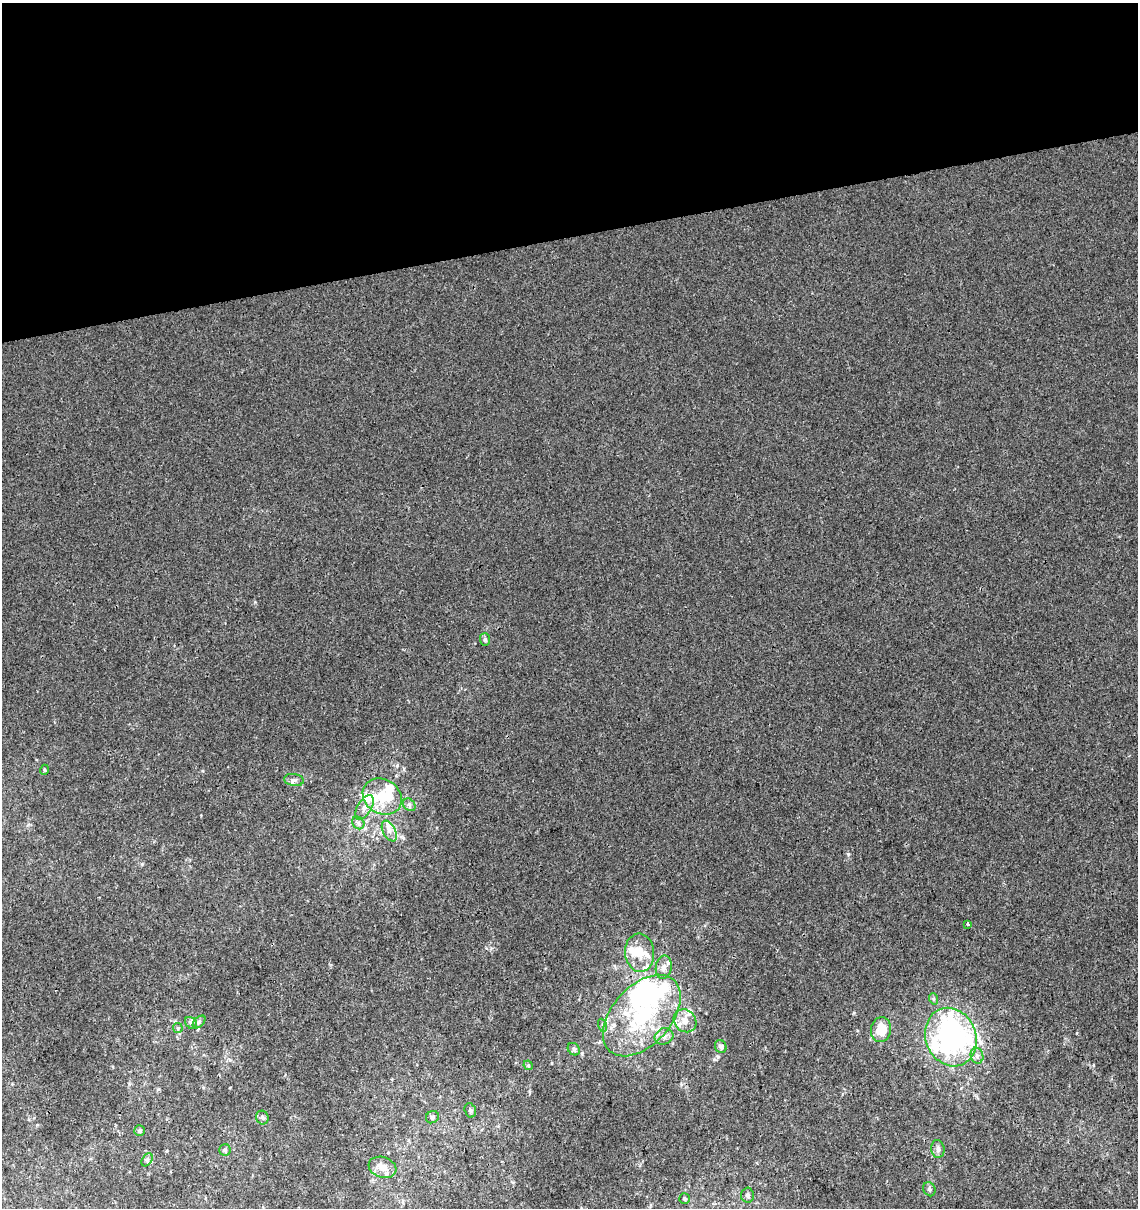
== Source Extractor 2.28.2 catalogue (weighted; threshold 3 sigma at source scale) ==
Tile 3 of 4 x 4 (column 3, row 1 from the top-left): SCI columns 2312-3447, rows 3677-4882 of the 4668 x 4938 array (HDU 1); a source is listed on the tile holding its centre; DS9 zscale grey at full resolution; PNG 1140 x 1210 px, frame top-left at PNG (2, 3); each listed source drawn as its Kron ellipse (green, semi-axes under 4 px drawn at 4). Shown black and unused: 19% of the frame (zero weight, under 3 of 4 exposures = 5% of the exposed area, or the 3 px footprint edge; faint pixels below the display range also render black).
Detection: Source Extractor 2.28.2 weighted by HDU 2 'WHT'; one run over the whole footprint, this tile lists its part. Background 5.53e-05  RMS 0.0024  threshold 0.0108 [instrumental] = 3 sigma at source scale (4.5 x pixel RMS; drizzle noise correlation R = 1.50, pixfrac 1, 0.0396/0.0396 arcsec/px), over >= 5 px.
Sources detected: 52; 4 inside a brighter object's white glare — neither listed nor drawn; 12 inside a brighter listed object's ellipse — not listed separately; the other 36 listed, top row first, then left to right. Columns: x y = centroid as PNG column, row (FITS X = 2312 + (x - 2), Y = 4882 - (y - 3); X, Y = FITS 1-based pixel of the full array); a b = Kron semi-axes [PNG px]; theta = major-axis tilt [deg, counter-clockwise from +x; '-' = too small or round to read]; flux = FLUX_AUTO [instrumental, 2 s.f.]
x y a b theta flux
485 639 6 5 - 0.46
44 770 5 3 - 0.26
294 780 9 6 -9 0.77
382 796 20 17 -34 6.8
409 805 7 5 -44 0.6
364 807 14 7 59 1.5
358 823 7 5 -48 0.63
389 831 11 6 -63 1.3
968 924 4 3 - 0.4
640 953 19 14 -85 4.4
664 967 12 8 82 1.3
934 999 6 4 -71 0.34
642 1016 48 29 48 26
685 1021 12 10 -47 2.2
199 1022 8 4 45 0.52
191 1023 7 5 -45 0.55
602 1025 7 4 -72 0.43
178 1028 5 4 - 0.32
881 1030 12 10 80 4.3
664 1036 9 8 - 1.2
951 1037 30 25 -68 60
721 1047 7 5 -64 0.62
574 1049 7 5 -46 0.51
977 1056 8 6 -76 0.91
528 1065 5 4 - 0.3
470 1110 7 5 -73 0.5
262 1117 7 6 - 0.57
432 1117 7 6 - 0.5
140 1131 5 5 - 0.53
938 1149 9 6 -83 0.85
225 1150 5 5 - 0.47
147 1160 7 4 56 0.48
382 1167 14 10 -19 2.6
929 1189 7 6 - 0.57
747 1195 7 6 - 0.59
684 1198 5 5 - 0.47
Unlisted compact peaks at least as high as the median listed source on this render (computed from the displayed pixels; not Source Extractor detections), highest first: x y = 718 1057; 848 855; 255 602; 142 864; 37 1125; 854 1013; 129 1084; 202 771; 230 1060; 491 948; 201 815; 529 1091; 203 1088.